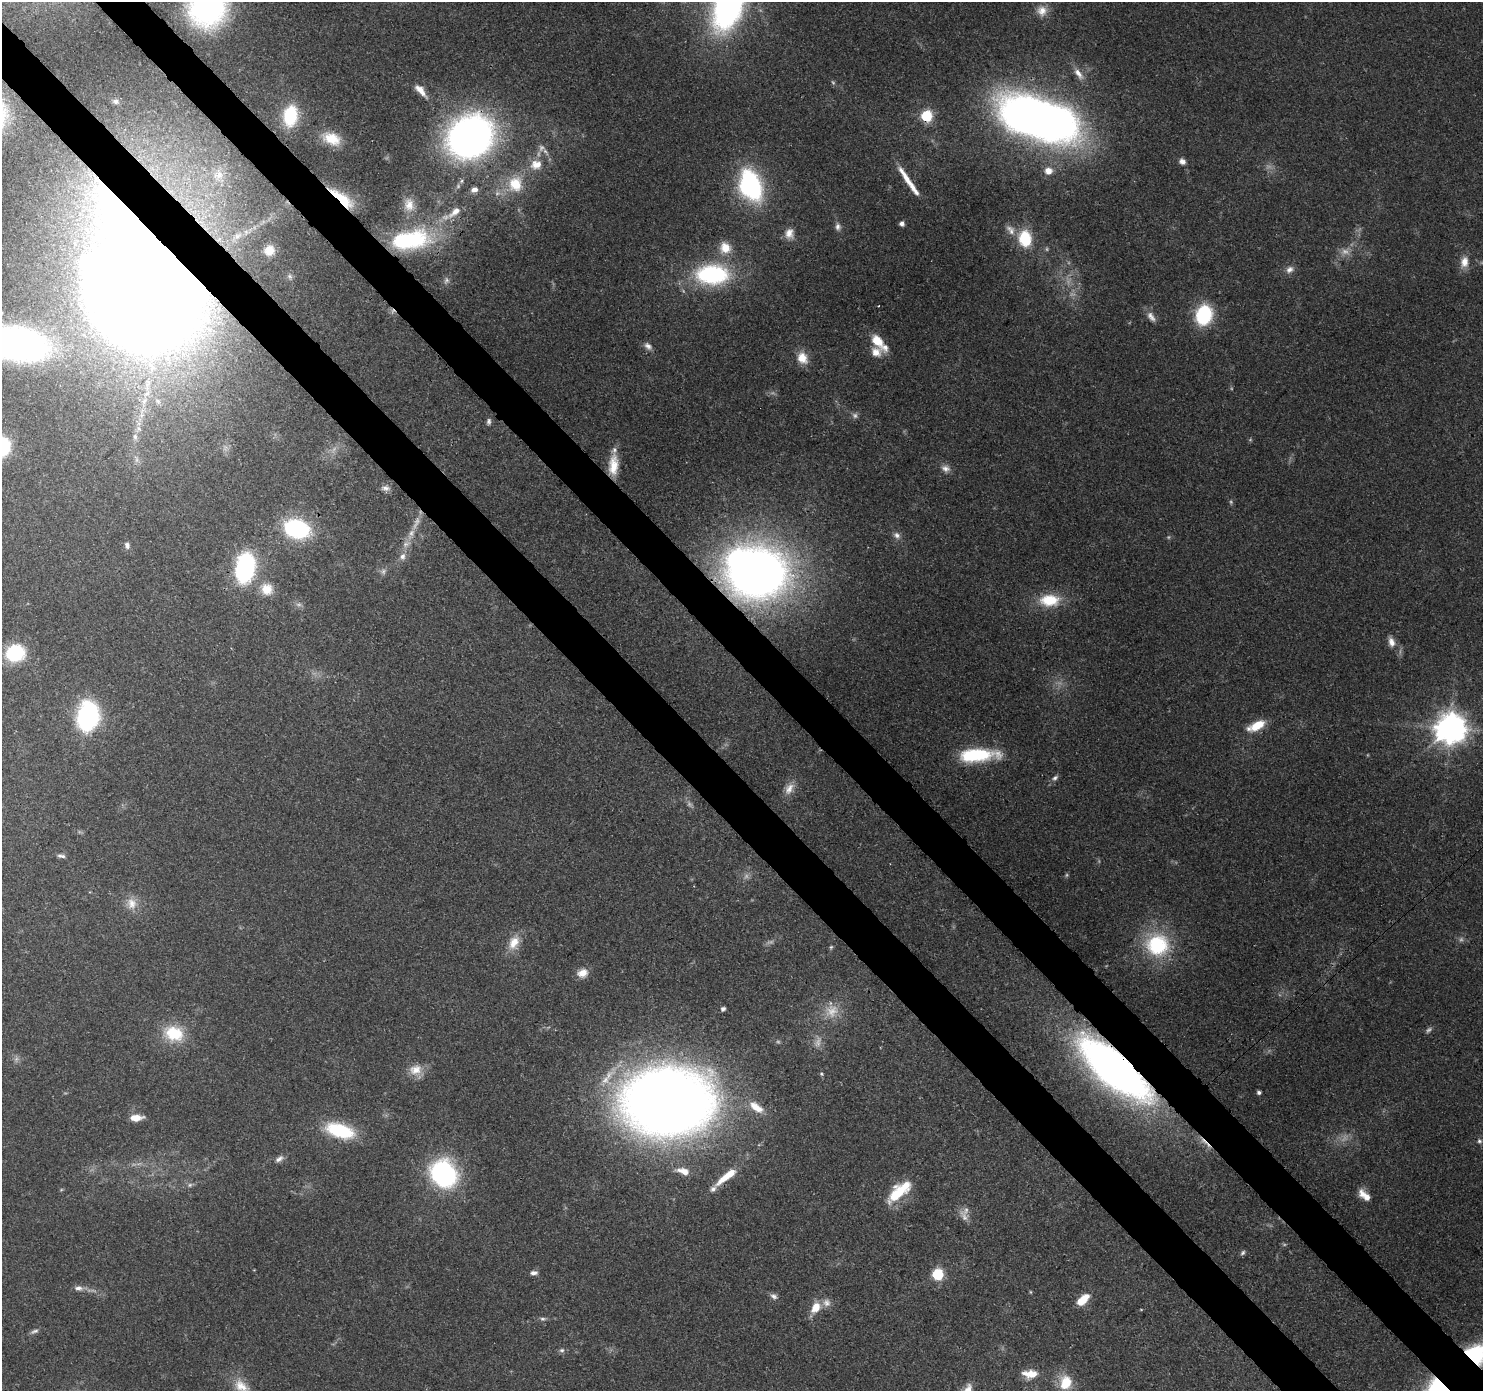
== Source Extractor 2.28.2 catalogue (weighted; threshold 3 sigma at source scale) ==
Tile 11 of 4 x 4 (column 3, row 3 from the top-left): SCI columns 3056-4536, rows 1619-3007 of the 6119 x 6080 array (HDU 1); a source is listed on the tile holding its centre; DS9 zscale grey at full resolution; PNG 1485 x 1393 px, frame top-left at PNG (2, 2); no overlay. Shown black and unused: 7% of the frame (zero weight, under 3 of 4 exposures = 8% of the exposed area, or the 3 px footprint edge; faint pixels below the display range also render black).
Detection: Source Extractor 2.28.2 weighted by HDU 2 'WHT'; one run over the whole footprint, this tile lists its part. Background 0.122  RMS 0.0043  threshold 0.0193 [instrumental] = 3 sigma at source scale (4.5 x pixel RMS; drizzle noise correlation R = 1.50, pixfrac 1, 0.0396/0.0396 arcsec/px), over >= 5 px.
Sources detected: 149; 28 too faint to see at this stretch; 3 inside a brighter object's white glare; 2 cosmic-ray / hot-pixel residue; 1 long thin detection or spike segment (spike, bleed or trail) — not listed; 6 inside a brighter listed object's ellipse — not listed separately; the other 109 listed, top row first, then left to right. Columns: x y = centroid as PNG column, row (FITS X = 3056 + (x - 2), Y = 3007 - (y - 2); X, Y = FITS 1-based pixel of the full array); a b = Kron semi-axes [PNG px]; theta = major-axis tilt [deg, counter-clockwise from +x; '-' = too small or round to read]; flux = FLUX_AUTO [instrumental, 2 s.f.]
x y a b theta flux
728 2 54 29 78 180
207 8 39 37 65 90
1042 11 14 14 - 5.1
1078 74 19 8 -55 3.9
116 101 7 6 - 1
290 116 24 15 81 21
926 116 6 6 - 42
1039 119 64 30 -19 410
470 137 34 29 34 260
332 139 22 14 -22 10
541 148 10 9 - 2.3
1182 161 9 7 -35 2.1
536 165 17 14 15 7.2
1048 171 9 8 - 3.7
218 175 19 17 69 10
908 181 43 6 -56 8.6
515 184 20 18 89 13
750 185 31 21 -70 67
474 189 8 6 18 2.4
342 198 31 9 -39 17
409 205 18 12 -86 5.7
455 212 22 9 40 5.8
902 223 5 4 - 2.2
838 227 9 7 -82 1.8
1011 230 15 8 -51 3
789 233 15 11 88 4.2
1025 239 8 7 - 37
410 240 53 25 9 48
725 248 15 14 - 7.1
269 250 9 8 - 4.7
1464 262 15 10 80 4.8
1290 269 11 8 35 2.4
712 274 40 24 1 50
290 277 8 6 -58 1.3
446 280 9 7 66 1.3
149 283 89 77 -70 1400
1204 315 16 12 74 38
1151 317 15 8 -53 2.8
877 341 15 9 -49 8.4
17 344 53 28 -11 200
648 346 12 7 -44 2.1
876 352 15 12 11 5
802 358 15 12 -64 6.6
144 401 13 6 56 3.4
489 421 9 6 88 1.3
135 437 10 6 -89 1.9
613 465 26 11 87 9.4
946 468 12 9 -18 2.7
386 488 12 7 -8 2.1
297 529 22 16 -16 52
897 535 11 8 -45 2.2
406 544 12 8 29 2.8
127 545 9 7 -73 1.7
402 556 10 8 76 2.6
245 568 24 15 82 67
383 571 9 7 55 1.5
757 573 41 35 3 430
267 589 18 16 -44 8.4
1049 600 26 16 1 15
1391 642 13 8 -75 3.2
15 653 15 13 16 34
88 716 18 13 80 100
1257 726 21 9 26 10
1450 728 10 10 - 760
974 755 44 13 1 31
1055 778 9 6 39 1.4
789 789 18 11 59 4.5
60 856 7 6 - 1.1
131 903 16 14 -78 5.6
514 943 21 14 67 7.6
1157 945 32 30 -16 35
831 947 6 5 - 0.63
582 973 13 10 18 4.5
723 1009 5 4 - 1.3
832 1011 20 19 - 9.2
174 1033 28 20 -16 17
1114 1069 60 22 -41 330
416 1070 19 14 9 6.4
821 1074 5 4 - 0.61
1259 1092 5 4 - 1.1
667 1101 63 46 2 780
756 1107 23 10 -35 7.5
136 1118 12 6 4 6.7
340 1131 28 13 -17 30
1479 1141 6 5 - 0.91
279 1159 12 6 34 2
683 1171 17 8 -14 5
443 1174 20 17 -52 88
727 1176 33 8 38 11
190 1185 6 5 - 0.95
899 1192 29 11 41 19
1364 1195 17 8 -40 5.5
1243 1253 8 6 53 1.1
534 1273 9 5 6 1.7
938 1274 6 6 - 39
78 1288 12 7 -5 2.2
774 1296 10 7 -34 1.7
1083 1300 14 7 42 9.4
826 1303 11 11 - 3
816 1308 13 9 59 7.1
543 1319 8 5 -3 1.1
34 1331 11 5 21 1.4
562 1350 7 6 - 1.1
1477 1353 26 23 1 31
1032 1374 18 12 11 6.2
1065 1383 15 12 75 12
241 1386 23 15 -42 8.3
967 1390 19 10 56 5.1
1436 1390 29 26 38 36
Overlapping masked pixels (flux is a lower limit): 10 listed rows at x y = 926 116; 470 137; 342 198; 410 240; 149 283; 757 573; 1114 1069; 667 1101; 1477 1353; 1436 1390
Isophote crosses this tile's border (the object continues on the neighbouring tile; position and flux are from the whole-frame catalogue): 7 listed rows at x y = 728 2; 207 8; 17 344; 1477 1353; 241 1386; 967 1390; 1436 1390